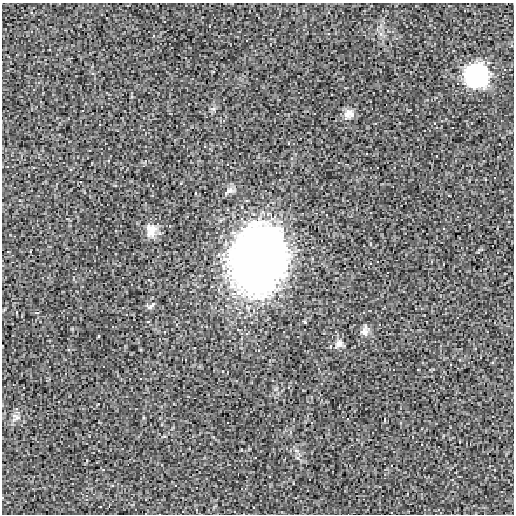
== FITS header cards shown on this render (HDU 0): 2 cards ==
NAXIS1  =                  512 / length of data axis 1
NAXIS2  =                  512 / length of data axis 2

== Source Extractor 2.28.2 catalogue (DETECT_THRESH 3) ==
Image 512 x 512 px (HDU 0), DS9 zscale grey, 1 PNG px = 1 image px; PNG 516 x 516 px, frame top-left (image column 1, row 512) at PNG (2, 3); no overlay
Background 0.00144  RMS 0.016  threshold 0.0482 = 3 sigma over >= 5 px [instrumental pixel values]
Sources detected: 9; all 9 listed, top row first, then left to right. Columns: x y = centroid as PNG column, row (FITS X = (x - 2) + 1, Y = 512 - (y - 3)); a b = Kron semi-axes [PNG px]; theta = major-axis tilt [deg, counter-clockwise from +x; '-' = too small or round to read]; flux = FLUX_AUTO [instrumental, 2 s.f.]
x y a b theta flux
476 76 12 12 - 560
347 113 14 11 66 8
230 190 10 7 13 4.3
151 230 18 13 -80 12
258 259 65 50 74 680
152 305 10 4 49 2.2
365 331 13 9 80 5.6
339 344 11 9 37 5.6
16 417 11 11 - 5.6